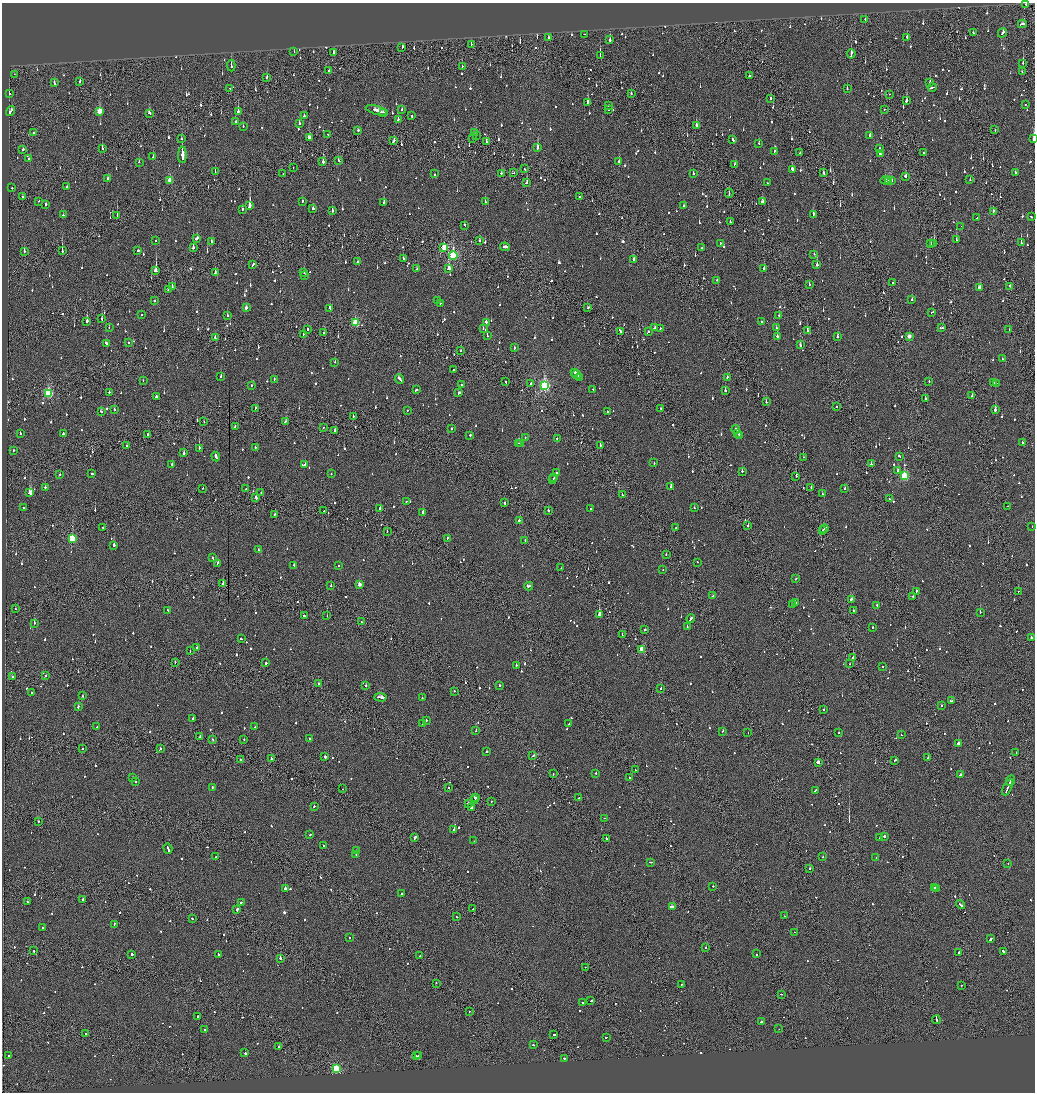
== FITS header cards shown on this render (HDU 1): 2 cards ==
NAXIS1  =                 2065
NAXIS2  =                 2180

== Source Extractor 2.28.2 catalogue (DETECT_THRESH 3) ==
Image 2065 x 2180 px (HDU 1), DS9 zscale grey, zoomed out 1/2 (1 PNG px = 2 x 2 image px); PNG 1037 x 1094 px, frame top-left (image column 1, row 2179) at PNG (2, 3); each listed source drawn as its Kron ellipse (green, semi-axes under 4 px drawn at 4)
Background -0.096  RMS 0.061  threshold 0.183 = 3 sigma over >= 5 px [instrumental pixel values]
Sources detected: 1410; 76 cannot appear on this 1/2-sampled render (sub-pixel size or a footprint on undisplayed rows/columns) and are neither listed nor drawn; of the other 1334, the 500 brightest by FLUX_AUTO listed and drawn (834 fainter detections omitted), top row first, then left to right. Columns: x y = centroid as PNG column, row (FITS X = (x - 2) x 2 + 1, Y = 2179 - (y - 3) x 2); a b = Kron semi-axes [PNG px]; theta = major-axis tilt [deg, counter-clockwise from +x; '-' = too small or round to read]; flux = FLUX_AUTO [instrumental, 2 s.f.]
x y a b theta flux
1026 4 3 2 - 130
865 19 2 2 - 95
1022 24 4 2 - 180
973 33 2 2 - 69
1002 33 5 2 - 180
584 34 2 1 - 60
907 37 2 2 - 96
548 38 3 2 - 83
610 40 2 2 - 350
471 44 3 1 - 68
402 47 3 2 - 210
294 52 2 2 - 57
333 52 3 2 - 240
851 54 5 2 - 130
600 55 3 1 - 300
1023 63 3 1 - 230
231 66 6 2 -89 61
462 67 2 2 - 78
329 70 2 1 - 77
1022 72 2 2 - 57
14 74 2 1 - 56
750 76 3 2 - 130
267 77 3 2 - 200
80 82 2 2 - 83
54 83 3 2 - 130
930 83 3 2 - 62
932 87 4 2 - 210
230 89 3 2 - 97
847 89 2 2 - 58
9 94 2 2 - 140
631 94 2 1 - 400
889 94 2 1 - 100
771 98 2 2 - 120
906 101 3 2 - 410
587 102 3 2 - 300
1025 104 2 2 - 66
608 105 2 2 - 79
402 109 2 2 - 74
609 109 2 2 - 100
884 109 2 2 - 91
377 110 11 2 -16 470
10 111 5 2 - 150
99 111 3 3 - 330
238 111 2 2 - 530
383 112 3 1 - 110
149 113 3 2 - 87
304 116 2 2 - 77
412 116 2 2 - 83
398 120 3 2 - 84
235 121 2 2 - 56
299 124 2 2 - 720
696 125 2 2 - 190
243 126 2 2 - 73
358 130 3 2 - 87
995 130 2 1 - 67
475 132 2 2 - 79
34 133 2 2 - 83
328 134 2 2 - 59
476 135 2 1 - 100
870 135 2 2 - 160
309 137 3 3 - 140
473 138 2 2 - 74
181 139 2 2 - 85
733 139 3 2 - 150
1034 139 2 1 - 1200
394 141 4 2 - 200
487 142 3 2 - 170
759 143 2 2 - 57
102 148 3 2 - 210
537 148 3 2 - 300
879 148 2 2 - 63
23 149 3 2 - 100
774 151 2 2 - 170
800 153 2 2 - 59
924 153 2 1 - 62
880 154 2 2 - 76
182 155 8 2 90 25000
153 157 2 2 - 79
29 158 3 2 - 140
339 160 3 2 - 110
139 162 2 2 - 84
323 162 2 2 - 3200
619 162 3 2 - 110
735 164 3 2 - 71
293 168 2 2 - 75
524 169 2 2 - 81
792 169 4 2 - 250
215 172 2 1 - 88
283 173 2 2 - 61
502 173 3 2 - 85
513 173 3 1 - 96
823 173 2 2 - 67
1015 173 2 2 - 84
434 174 2 2 - 59
693 174 2 2 - 83
905 176 3 2 - 130
108 178 2 2 - 210
170 180 3 2 - 270
885 180 5 2 - 110
889 180 4 1 - 110
892 180 3 1 - 84
970 180 2 2 - 95
526 182 3 2 - 87
767 183 2 1 - 64
67 187 2 2 - 96
12 188 2 2 - 61
729 193 4 1 - 120
23 196 2 1 - 61
579 197 2 2 - 92
39 201 2 2 - 63
762 201 3 2 - 82
302 202 3 2 - 73
485 202 2 2 - 130
384 203 3 2 - 310
46 204 2 2 - 280
250 206 4 2 - 2400
684 206 2 2 - 230
313 209 3 2 - 82
242 210 3 2 - 180
332 211 2 2 - 150
993 211 2 2 - 59
813 214 2 2 - 190
63 215 2 2 - 160
117 215 2 2 - 210
1031 217 3 2 - 80
977 218 2 1 - 64
730 222 2 2 - 64
465 225 3 2 - 78
961 226 2 2 - 78
197 238 3 2 - 140
956 240 2 2 - 150
156 241 2 2 - 160
211 241 2 2 - 61
480 241 2 2 - 160
720 243 2 2 - 57
934 243 2 1 - 2800
1021 243 2 2 - 160
931 244 2 2 - 86
505 247 5 2 - 190
193 248 2 2 - 280
444 248 3 2 - 300
701 248 2 2 - 69
138 250 2 2 - 93
24 251 3 2 - 60
62 251 3 2 - 390
814 254 2 2 - 65
453 255 4 3 - 1300
403 258 2 2 - 100
634 260 2 2 - 89
357 262 2 1 - 110
253 265 3 2 - 150
817 265 2 2 - 860
764 268 2 2 - 120
417 269 2 2 - 68
449 269 3 2 - 500
156 271 2 2 - 4000
304 272 2 2 - 240
215 273 2 2 - 130
305 276 2 2 - 140
717 280 2 2 - 56
892 282 2 2 - 64
809 284 2 2 - 86
1010 286 3 1 - 92
172 287 2 2 - 260
979 287 3 2 - 180
168 289 3 2 - 63
154 300 2 2 - 84
912 300 2 2 - 100
437 301 2 2 - 82
440 303 2 2 - 270
246 308 3 2 - 59
330 308 3 1 - 460
588 308 3 2 - 95
932 312 3 2 - 110
141 315 2 1 - 61
779 315 2 2 - 60
227 316 2 2 - 75
102 319 3 2 - 180
87 321 2 2 - 660
761 321 2 2 - 340
486 322 2 2 - 260
355 323 3 3 - 540
109 327 2 2 - 120
483 328 2 2 - 89
654 328 3 2 - 94
660 328 2 1 - 360
776 328 2 2 - 77
942 328 4 2 - 310
307 329 2 2 - 80
807 330 3 2 - 85
1009 330 2 1 - 57
620 331 4 2 - 160
648 331 2 2 - 470
324 333 2 1 - 90
303 334 2 2 - 100
487 336 2 2 - 55
777 336 2 2 - 400
909 336 3 2 - 120
215 337 2 2 - 93
838 337 2 2 - 710
106 343 3 2 - 120
128 343 2 2 - 150
800 345 3 2 - 89
514 348 2 2 - 72
461 351 2 1 - 68
1002 359 2 2 - 66
335 362 2 2 - 110
454 369 2 2 - 65
575 373 3 2 - 130
576 374 4 2 - 270
221 376 3 2 - 57
580 377 3 2 - 94
727 377 2 2 - 74
399 379 5 2 - 180
143 380 2 2 - 64
274 380 3 2 - 130
929 381 2 2 - 66
506 382 2 2 - 65
530 383 3 2 - 140
993 383 2 2 - 97
997 383 3 2 - 240
461 384 2 2 - 60
251 385 2 2 - 60
544 385 4 3 - 2000
593 389 2 2 - 83
416 390 3 2 - 87
725 390 2 2 - 230
109 392 2 2 - 70
459 393 3 2 - 100
48 394 4 3 - 880
156 396 3 2 - 87
972 396 2 2 - 64
925 398 2 2 - 64
766 402 2 2 - 86
836 407 2 2 - 110
661 408 2 2 - 100
255 409 4 1 - 98
114 410 2 2 - 68
407 410 2 2 - 59
995 410 2 2 - 330
101 412 3 2 - 58
608 412 2 2 - 120
353 417 2 1 - 140
286 421 3 2 - 120
204 422 2 1 - 75
235 426 2 2 - 120
323 428 2 1 - 82
451 429 2 2 - 73
736 429 4 2 - 140
335 430 2 2 - 370
20 433 2 2 - 81
63 433 2 2 - 110
738 433 3 2 - 130
148 434 2 1 - 96
470 435 2 2 - 280
739 436 3 2 - 100
525 437 2 2 - 110
557 438 2 1 - 77
518 443 3 2 - 86
521 443 2 2 - 88
1022 443 2 2 - 89
600 445 2 2 - 92
127 446 3 2 - 110
255 447 2 2 - 62
199 448 2 2 - 240
13 450 2 2 - 63
184 453 2 2 - 70
899 456 3 2 - 130
216 457 5 2 - 180
803 457 2 1 - 88
654 463 3 2 - 59
871 464 2 2 - 90
172 465 2 2 - 81
305 465 2 2 - 100
742 471 2 2 - 82
898 471 2 2 - 120
91 473 2 2 - 98
556 473 4 2 - 320
60 474 2 2 - 100
331 474 2 2 - 87
796 476 2 1 - 130
904 476 3 3 - 820
554 478 3 2 - 240
553 480 3 2 - 190
671 486 2 2 - 170
45 487 2 2 - 72
811 487 2 2 - 87
203 488 2 1 - 58
245 489 2 2 - 200
844 489 2 2 - 91
261 492 2 2 - 110
30 493 3 2 - 1000
822 494 2 2 - 140
623 495 3 2 - 310
256 498 3 2 - 160
889 499 2 2 - 61
406 501 2 2 - 59
504 503 2 2 - 78
1008 506 2 1 - 56
23 507 2 2 - 96
380 508 2 2 - 150
694 508 2 2 - 58
591 509 2 2 - 140
548 510 2 2 - 60
324 511 3 1 - 110
423 512 2 2 - 320
275 514 2 2 - 60
519 520 2 2 - 80
748 526 2 2 - 99
1032 527 2 2 - 61
103 528 2 2 - 58
675 528 2 1 - 76
824 529 4 2 - 210
822 530 2 1 - 64
387 531 2 1 - 72
447 538 3 2 - 72
72 539 3 3 - 690
525 540 2 2 - 58
114 545 2 2 - 240
259 550 2 2 - 60
666 554 2 2 - 70
212 558 3 2 - 120
697 562 2 2 - 130
217 563 3 2 - 100
294 565 2 2 - 73
338 566 2 2 - 86
561 568 2 2 - 190
663 570 2 1 - 85
796 579 3 2 - 82
223 583 2 2 - 350
359 584 3 2 - 120
331 585 2 2 - 70
529 586 4 2 - 160
916 591 3 2 - 90
1018 591 2 1 - 75
713 596 3 2 - 76
913 596 2 2 - 180
852 599 3 2 - 130
795 603 3 1 - 61
792 604 2 2 - 92
877 605 2 2 - 68
15 609 2 2 - 59
168 610 2 2 - 69
853 610 2 2 - 87
980 612 2 2 - 92
599 615 2 2 - 1800
304 616 2 2 - 80
327 616 2 1 - 58
691 619 4 2 - 510
362 622 2 2 - 94
34 623 2 2 - 230
687 627 2 2 - 120
872 628 2 2 - 81
645 629 2 2 - 260
622 634 3 1 - 170
1031 638 2 2 - 120
241 639 2 2 - 71
197 648 2 2 - 160
642 649 3 2 - 330
190 651 2 1 - 63
853 657 2 2 - 140
175 662 2 1 - 77
266 663 2 2 - 280
849 664 2 1 - 67
516 665 2 2 - 110
882 666 2 2 - 86
13 676 2 2 - 100
45 676 2 2 - 72
319 684 2 2 - 200
499 685 2 2 - 73
366 686 2 2 - 170
661 688 2 2 - 210
454 691 2 2 - 56
32 692 2 2 - 57
82 696 2 2 - 110
380 697 6 2 -4 290
422 698 2 2 - 68
952 701 4 2 - 110
78 706 2 2 - 210
941 706 2 1 - 78
824 709 2 2 - 67
193 718 3 2 - 90
426 720 2 2 - 140
422 724 2 2 - 450
569 724 2 2 - 74
97 727 2 1 - 57
255 727 3 2 - 150
476 731 2 2 - 160
723 731 2 2 - 130
748 732 2 1 - 73
839 732 2 2 - 91
901 735 2 1 - 76
200 737 3 2 - 100
310 738 2 2 - 110
213 739 2 2 - 69
244 739 2 2 - 65
958 744 2 2 - 630
82 749 2 2 - 55
160 749 3 2 - 100
486 752 2 2 - 81
1016 753 2 2 - 120
533 756 3 2 - 110
325 757 3 2 - 210
928 758 2 2 - 170
271 759 2 2 - 130
241 760 2 2 - 57
895 760 3 2 - 100
818 762 2 2 - 520
635 770 2 1 - 79
596 773 2 2 - 81
553 774 2 1 - 56
960 775 2 2 - 260
133 778 2 2 - 62
629 778 2 2 - 98
1011 781 5 2 - 220
135 782 2 2 - 71
212 787 2 2 - 82
1007 787 8 2 65 370
448 788 2 2 - 56
343 789 2 1 - 68
815 790 3 2 - 130
475 797 3 2 - 300
579 798 2 2 - 470
474 799 3 1 - 210
491 801 2 1 - 56
468 804 2 2 - 120
314 806 2 2 - 85
471 808 2 2 - 390
604 818 2 2 - 75
38 822 2 1 - 81
454 830 2 2 - 680
310 835 2 2 - 61
884 836 2 2 - 150
415 838 3 2 - 380
880 838 2 2 - 64
606 839 2 2 - 510
474 841 2 2 - 120
323 845 2 2 - 130
168 849 5 2 - 210
356 850 2 2 - 73
356 854 2 2 - 55
215 857 2 2 - 110
822 857 2 2 - 65
876 858 2 2 - 86
650 862 2 1 - 77
1008 864 2 2 - 87
810 868 2 2 - 540
713 886 2 2 - 140
935 888 3 2 - 130
285 889 2 2 - 4800
937 889 2 1 - 73
402 894 2 2 - 140
83 899 3 2 - 200
27 902 2 2 - 73
242 902 3 1 - 75
960 905 5 2 - 160
672 907 3 2 - 220
473 909 2 1 - 56
237 910 3 2 - 210
785 916 2 1 - 180
457 917 2 1 - 85
192 918 2 1 - 68
114 924 2 2 - 160
42 928 2 2 - 74
794 932 2 2 - 180
349 937 2 2 - 77
991 939 3 2 - 800
706 948 2 2 - 110
34 951 2 2 - 98
1003 951 3 2 - 100
958 953 3 2 - 120
132 954 2 2 - 190
757 954 2 2 - 60
218 955 4 2 - 140
419 956 3 1 - 110
280 958 2 2 - 510
585 967 2 2 - 110
436 983 2 2 - 76
681 984 3 2 - 78
961 985 2 1 - 66
781 994 2 2 - 150
591 1001 2 2 - 75
583 1003 2 2 - 93
469 1011 2 2 - 59
197 1016 2 2 - 83
936 1020 4 1 - 430
761 1021 2 2 - 160
204 1029 2 2 - 82
779 1029 2 1 - 61
86 1034 2 2 - 110
554 1034 2 2 - 72
606 1037 3 2 - 88
533 1045 2 2 - 190
279 1046 2 2 - 70
245 1053 2 2 - 170
9 1056 2 2 - 87
416 1056 2 2 - 73
418 1056 2 2 - 100
564 1058 2 1 - 910
336 1069 3 3 - 1200
At the frame edge (FLAGS 8, measured only in part): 2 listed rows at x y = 1026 4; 1034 139
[834 fainter detections neither listed nor drawn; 76 sub-pixel or undisplayed-footprint detections neither listed nor drawn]